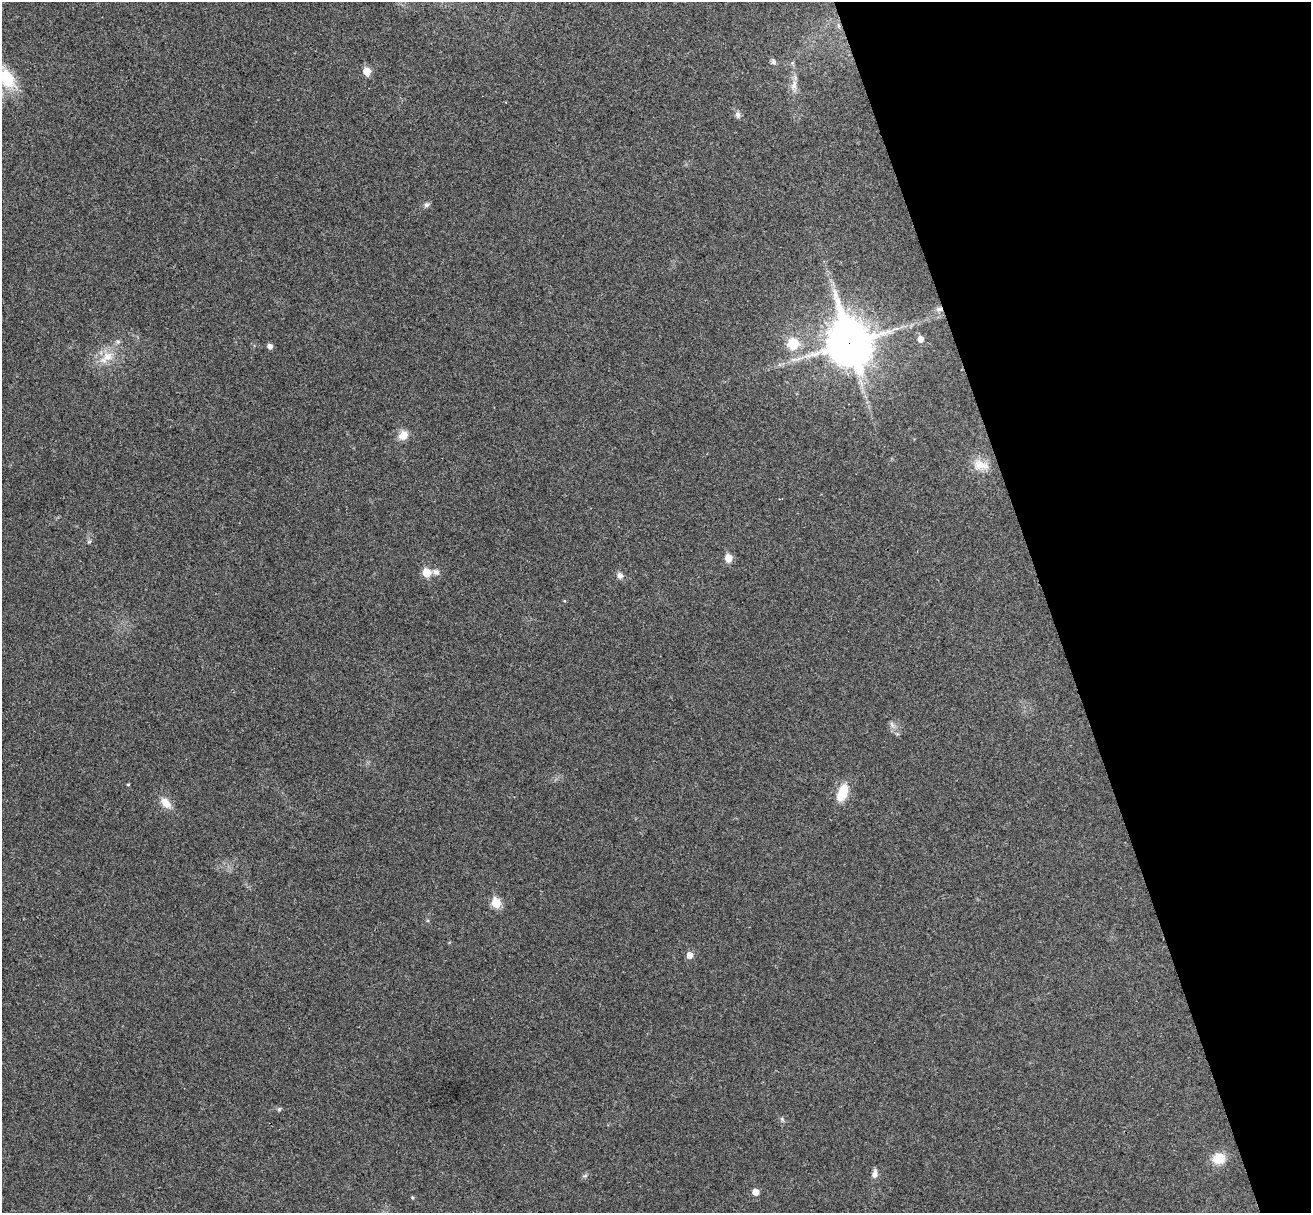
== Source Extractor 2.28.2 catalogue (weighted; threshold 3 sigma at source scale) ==
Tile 12 of 4 x 4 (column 4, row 3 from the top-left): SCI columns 3984-5292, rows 1378-2588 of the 5350 x 5298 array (HDU 1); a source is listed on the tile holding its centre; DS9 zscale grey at full resolution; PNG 1313 x 1215 px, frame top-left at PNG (2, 2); no overlay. Shown black and unused: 20% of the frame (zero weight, under 3 of 4 exposures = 6% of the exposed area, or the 3 px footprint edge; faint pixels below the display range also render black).
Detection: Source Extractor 2.28.2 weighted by HDU 2 'WHT'; one run over the whole footprint, this tile lists its part. Background 0.0396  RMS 0.0052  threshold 0.0234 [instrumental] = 3 sigma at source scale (4.5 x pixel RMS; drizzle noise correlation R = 1.50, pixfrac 1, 0.05/0.05 arcsec/px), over >= 5 px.
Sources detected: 33; all 33 listed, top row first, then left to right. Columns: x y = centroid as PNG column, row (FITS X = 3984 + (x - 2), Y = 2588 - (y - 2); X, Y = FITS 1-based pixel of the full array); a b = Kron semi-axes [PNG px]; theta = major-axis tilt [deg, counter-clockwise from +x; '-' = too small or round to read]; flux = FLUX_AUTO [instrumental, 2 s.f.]
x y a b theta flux
838 25 6 4 -70 0.86
773 62 7 6 - 1.2
792 63 6 4 45 0.7
367 71 5 5 - 9.4
7 78 20 13 -56 21
794 85 15 7 74 3.3
737 115 9 6 -70 1.7
426 205 8 6 17 1.3
939 309 9 6 9 2
920 339 6 6 - 3.4
118 342 6 5 - 1
849 343 18 14 -72 1600
793 344 13 13 - 11
270 346 5 5 - 2.1
108 356 19 12 34 8.3
403 435 10 9 - 5.3
980 465 22 13 -8 6.6
728 558 6 5 - 8.4
436 572 8 7 - 2
426 573 6 5 - 12
620 576 8 7 - 2.1
892 725 10 5 -64 1.7
128 784 4 3 - 0.46
842 792 22 10 68 11
166 803 14 9 -51 5.2
496 903 6 5 - 19
689 955 6 5 - 4
279 1109 6 4 46 0.73
1219 1159 15 13 20 8.1
874 1174 11 6 81 2.5
585 1176 6 4 18 0.8
755 1192 5 5 - 4.6
412 1198 4 4 - 0.7
Overlapping masked pixels (flux is a lower limit): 2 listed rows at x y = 939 309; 849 343
Isophote crosses this tile's border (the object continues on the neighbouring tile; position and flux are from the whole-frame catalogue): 1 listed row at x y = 7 78